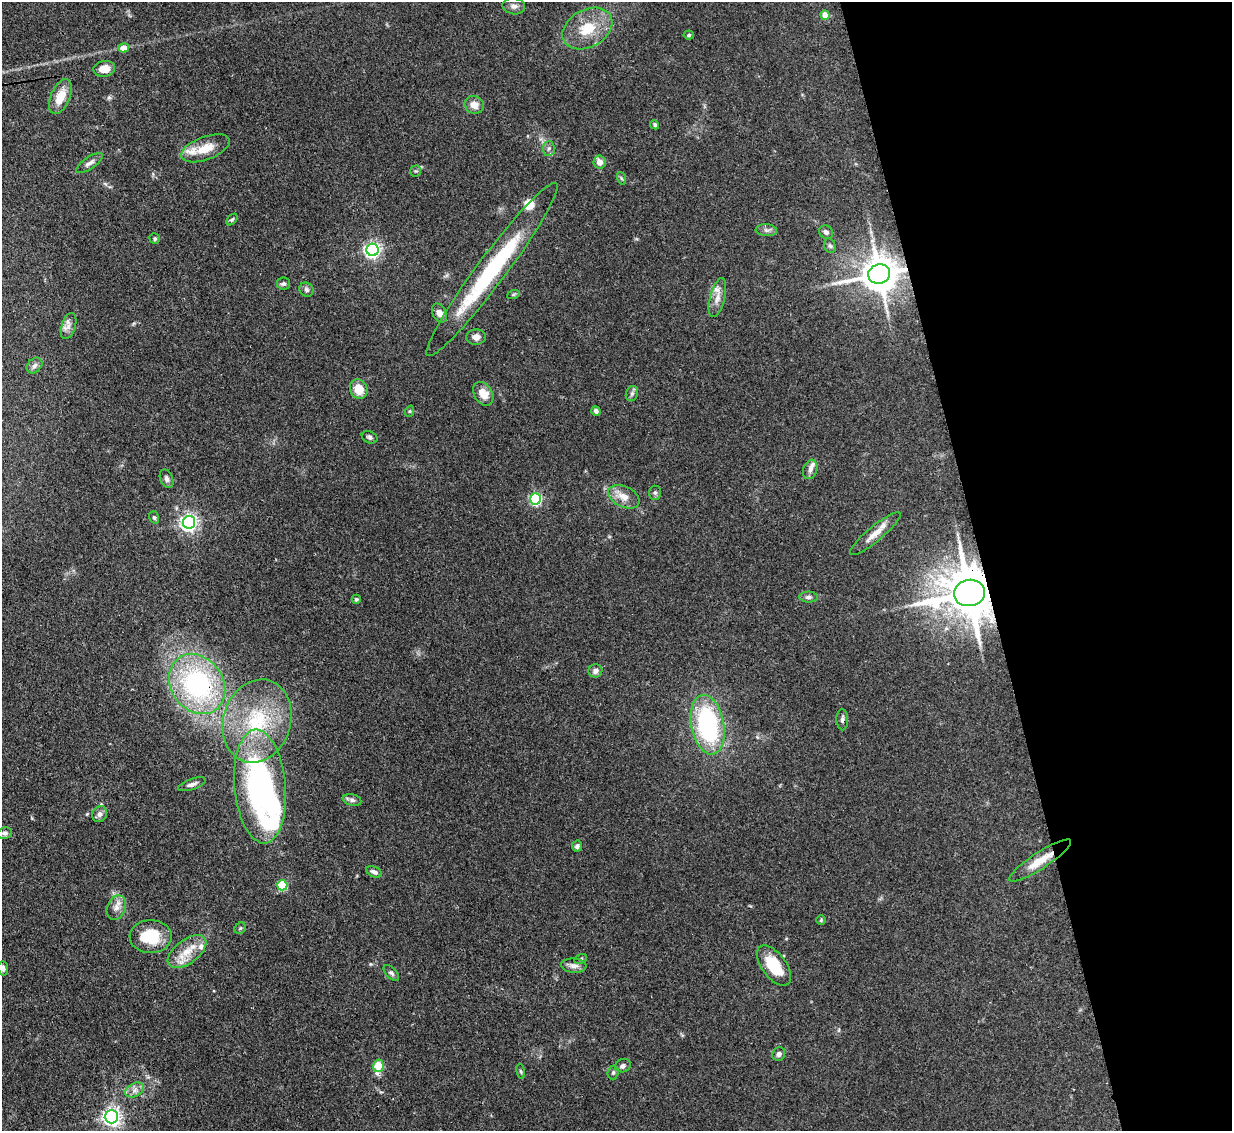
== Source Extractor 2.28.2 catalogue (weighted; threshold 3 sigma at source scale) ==
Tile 12 of 4 x 4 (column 4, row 3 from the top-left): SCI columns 3775-5004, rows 1341-2469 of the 5083 x 5061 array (HDU 1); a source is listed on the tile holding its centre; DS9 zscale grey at full resolution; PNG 1234 x 1133 px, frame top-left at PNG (2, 2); each listed source drawn as its Kron ellipse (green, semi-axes under 4 px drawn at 4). Shown black and unused: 20% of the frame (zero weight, under 3 of 4 exposures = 9% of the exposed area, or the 3 px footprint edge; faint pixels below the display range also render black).
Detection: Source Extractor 2.28.2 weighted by HDU 2 'WHT'; one run over the whole footprint, this tile lists its part. Background 0.124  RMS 0.0049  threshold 0.0222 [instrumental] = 3 sigma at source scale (4.5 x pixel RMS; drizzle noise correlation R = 1.50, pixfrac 1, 0.05/0.05 arcsec/px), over >= 5 px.
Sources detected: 86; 2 inside a brighter object's white glare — neither listed nor drawn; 5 inside a brighter listed object's ellipse — not listed separately; the other 79 listed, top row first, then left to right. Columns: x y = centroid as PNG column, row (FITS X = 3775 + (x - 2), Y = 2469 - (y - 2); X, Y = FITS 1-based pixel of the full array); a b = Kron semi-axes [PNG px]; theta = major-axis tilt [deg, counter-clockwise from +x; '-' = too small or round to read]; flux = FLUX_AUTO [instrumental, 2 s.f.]
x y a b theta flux
514 6 11 8 -9 2.3
825 15 5 4 - 7.3
587 29 26 18 29 16
689 35 5 4 - 0.78
124 48 5 4 - 6.2
104 69 11 8 8 5.5
60 96 18 9 67 9.1
474 105 10 8 -28 4.3
655 125 5 4 - 0.9
205 148 25 11 20 10
549 148 8 6 88 1.4
599 162 6 6 - 3.8
89 163 16 6 33 2.3
416 171 5 5 - 0.68
621 178 6 4 -71 0.78
232 220 6 4 48 0.77
766 230 10 6 -4 1.7
826 232 7 6 - 1.5
155 239 5 5 - 0.86
830 246 7 5 -73 1
373 250 6 6 - 140
492 269 107 14 53 59
879 274 11 9 13 1200
284 284 6 6 - 1.2
306 290 7 6 - 1.4
513 295 6 4 19 0.68
717 298 20 7 75 4.1
439 313 10 7 -61 2.6
68 326 13 7 72 2.9
476 337 10 7 3 2.6
35 366 9 6 45 1.7
359 389 10 8 -66 7.7
483 394 13 9 -58 6.5
632 394 8 6 70 1.3
410 411 6 3 71 0.56
596 411 5 4 - 1.4
370 437 8 6 -23 1.2
810 469 10 7 71 2.3
167 479 10 6 -68 1.7
655 493 7 6 - 1.2
624 497 17 10 -25 5.7
535 499 5 5 - 68
154 517 6 4 -71 0.89
189 522 6 6 - 180
875 534 32 7 40 6.1
969 593 15 13 7 2800
808 597 9 5 0 1.4
356 599 4 4 - 0.7
595 671 7 6 - 1.9
197 684 32 26 -54 81
842 720 11 5 -88 1.5
257 721 42 33 72 43
708 725 30 16 -79 65
192 784 14 5 19 2
260 786 57 25 -85 130
352 800 9 5 -15 1.5
100 814 8 7 - 2.1
5 833 7 5 11 1.3
577 846 5 5 - 1.3
1040 860 36 8 33 9.3
374 872 8 5 -25 1.7
282 885 5 5 - 30
116 908 13 9 67 3.6
821 920 5 4 - 0.51
240 928 6 5 - 0.79
151 937 21 16 1 17
187 952 22 12 37 9.3
581 959 6 4 28 0.78
574 966 13 7 -4 2.6
774 966 23 12 -53 16
3 968 7 5 -84 1.5
391 973 10 5 -46 1.3
779 1054 7 6 - 1.7
378 1066 6 5 - 20
623 1066 8 6 21 1.6
521 1071 7 3 -81 0.71
613 1072 7 5 86 1.1
134 1090 10 6 28 2.5
111 1117 6 6 - 200
Overlapping masked pixels (flux is a lower limit): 6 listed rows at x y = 879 274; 969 593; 197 684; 842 720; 260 786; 1040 860
Isophote crosses this tile's border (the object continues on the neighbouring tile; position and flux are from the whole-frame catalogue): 1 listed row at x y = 3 968